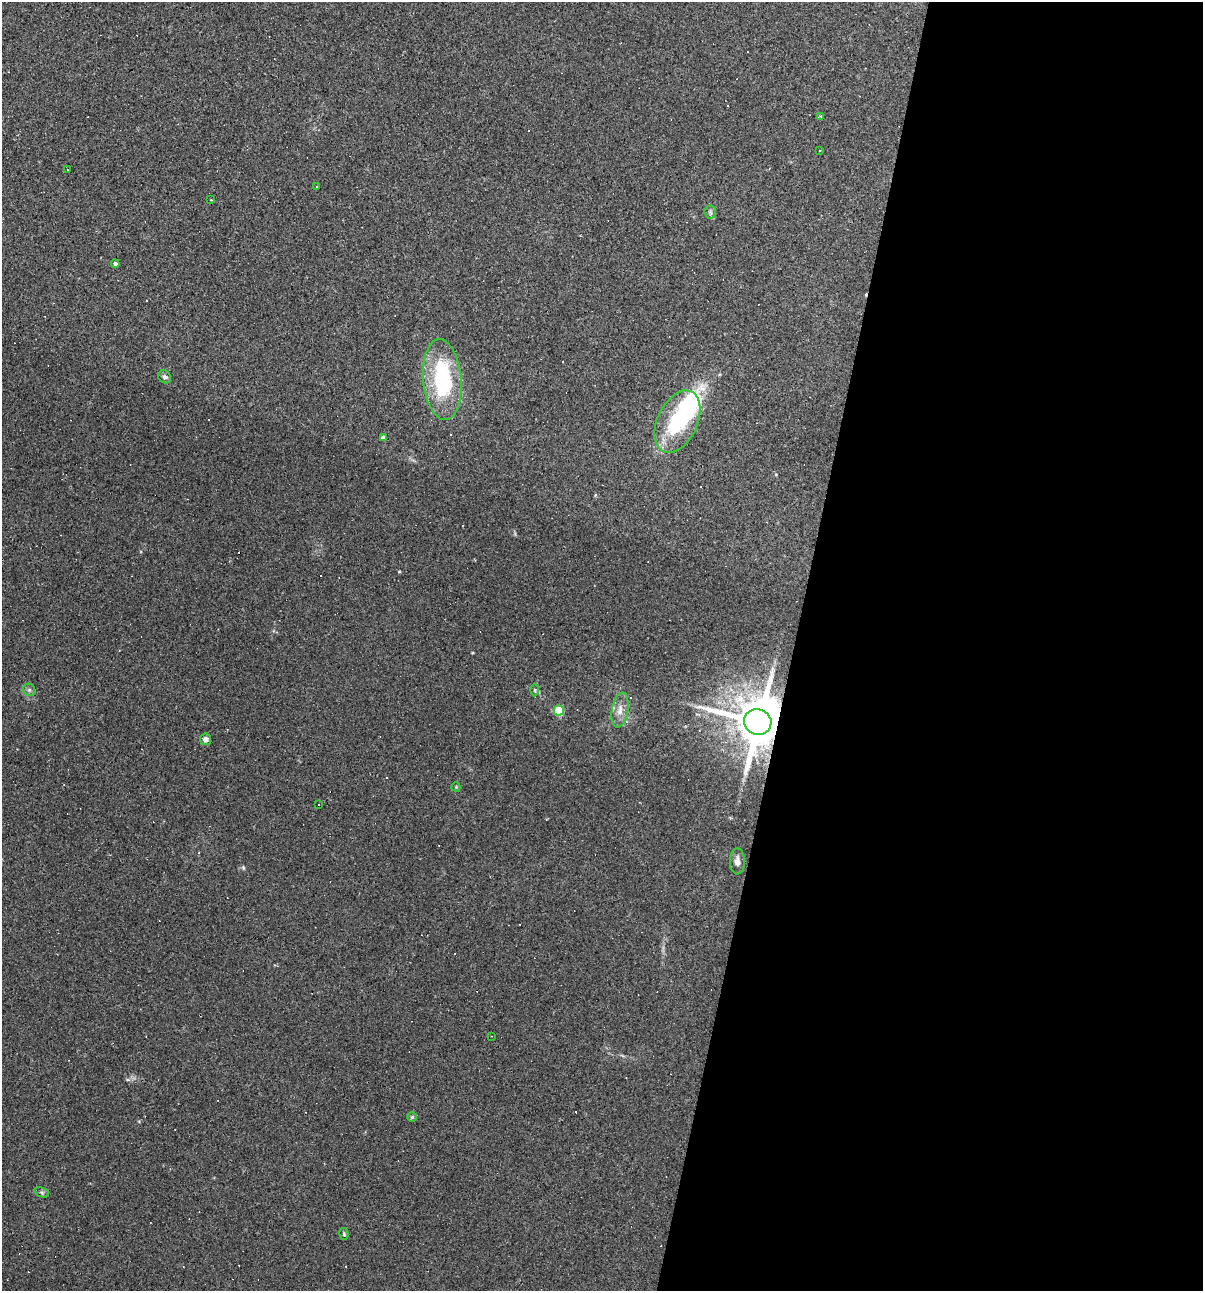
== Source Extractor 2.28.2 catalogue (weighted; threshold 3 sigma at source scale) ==
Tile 12 of 4 x 4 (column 4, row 3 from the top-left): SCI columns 3726-4926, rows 1289-2577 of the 5172 x 5154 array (HDU 1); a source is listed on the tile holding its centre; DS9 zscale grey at full resolution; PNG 1205 x 1293 px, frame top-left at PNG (2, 2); each listed source drawn as its Kron ellipse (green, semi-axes under 4 px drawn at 4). Shown black and unused: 34% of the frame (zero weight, under 2 of 3 exposures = <1% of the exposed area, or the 3 px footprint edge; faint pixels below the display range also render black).
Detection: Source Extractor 2.28.2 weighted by HDU 2 'WHT'; one run over the whole footprint, this tile lists its part. Background 0.0888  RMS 0.0065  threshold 0.0292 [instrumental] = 3 sigma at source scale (4.5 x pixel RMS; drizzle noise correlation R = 1.50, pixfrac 1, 0.05/0.05 arcsec/px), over >= 5 px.
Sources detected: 48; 2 inside a brighter object's white glare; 21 cosmic-ray / hot-pixel residue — neither listed nor drawn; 1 inside a brighter listed object's ellipse — not listed separately; the other 24 listed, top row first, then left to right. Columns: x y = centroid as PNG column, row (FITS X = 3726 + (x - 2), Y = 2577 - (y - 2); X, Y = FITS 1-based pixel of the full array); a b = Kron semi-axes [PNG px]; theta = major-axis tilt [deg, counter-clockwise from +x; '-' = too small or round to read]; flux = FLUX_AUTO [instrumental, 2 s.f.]
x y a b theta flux
821 116 3 3 - 0.63
820 150 2 2 - 0.47
67 170 3 2 - 0.39
317 186 3 2 - 0.77
211 200 3 2 - 0.43
710 212 6 6 - 1.4
115 264 4 4 - 1.8
165 377 7 6 - 2
442 379 40 19 -85 65
677 422 33 20 65 45
383 438 4 4 - 3.1
29 690 6 5 - 1.4
535 690 6 4 -90 0.87
559 710 5 5 - 34
620 710 18 8 80 5.9
758 722 14 12 -21 4000
205 739 6 5 - 3.5
456 787 4 4 - 0.57
318 804 3 2 - 0.77
737 861 13 7 -89 4.2
491 1036 3 2 - 0.42
412 1117 5 5 - 0.82
42 1192 8 4 -19 1.2
344 1234 6 4 -77 0.84
Overlapping masked pixels (flux is a lower limit): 1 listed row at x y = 758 722
Unlisted compact peaks at least as high as the median listed source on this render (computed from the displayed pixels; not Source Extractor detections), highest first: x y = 243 867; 399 571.